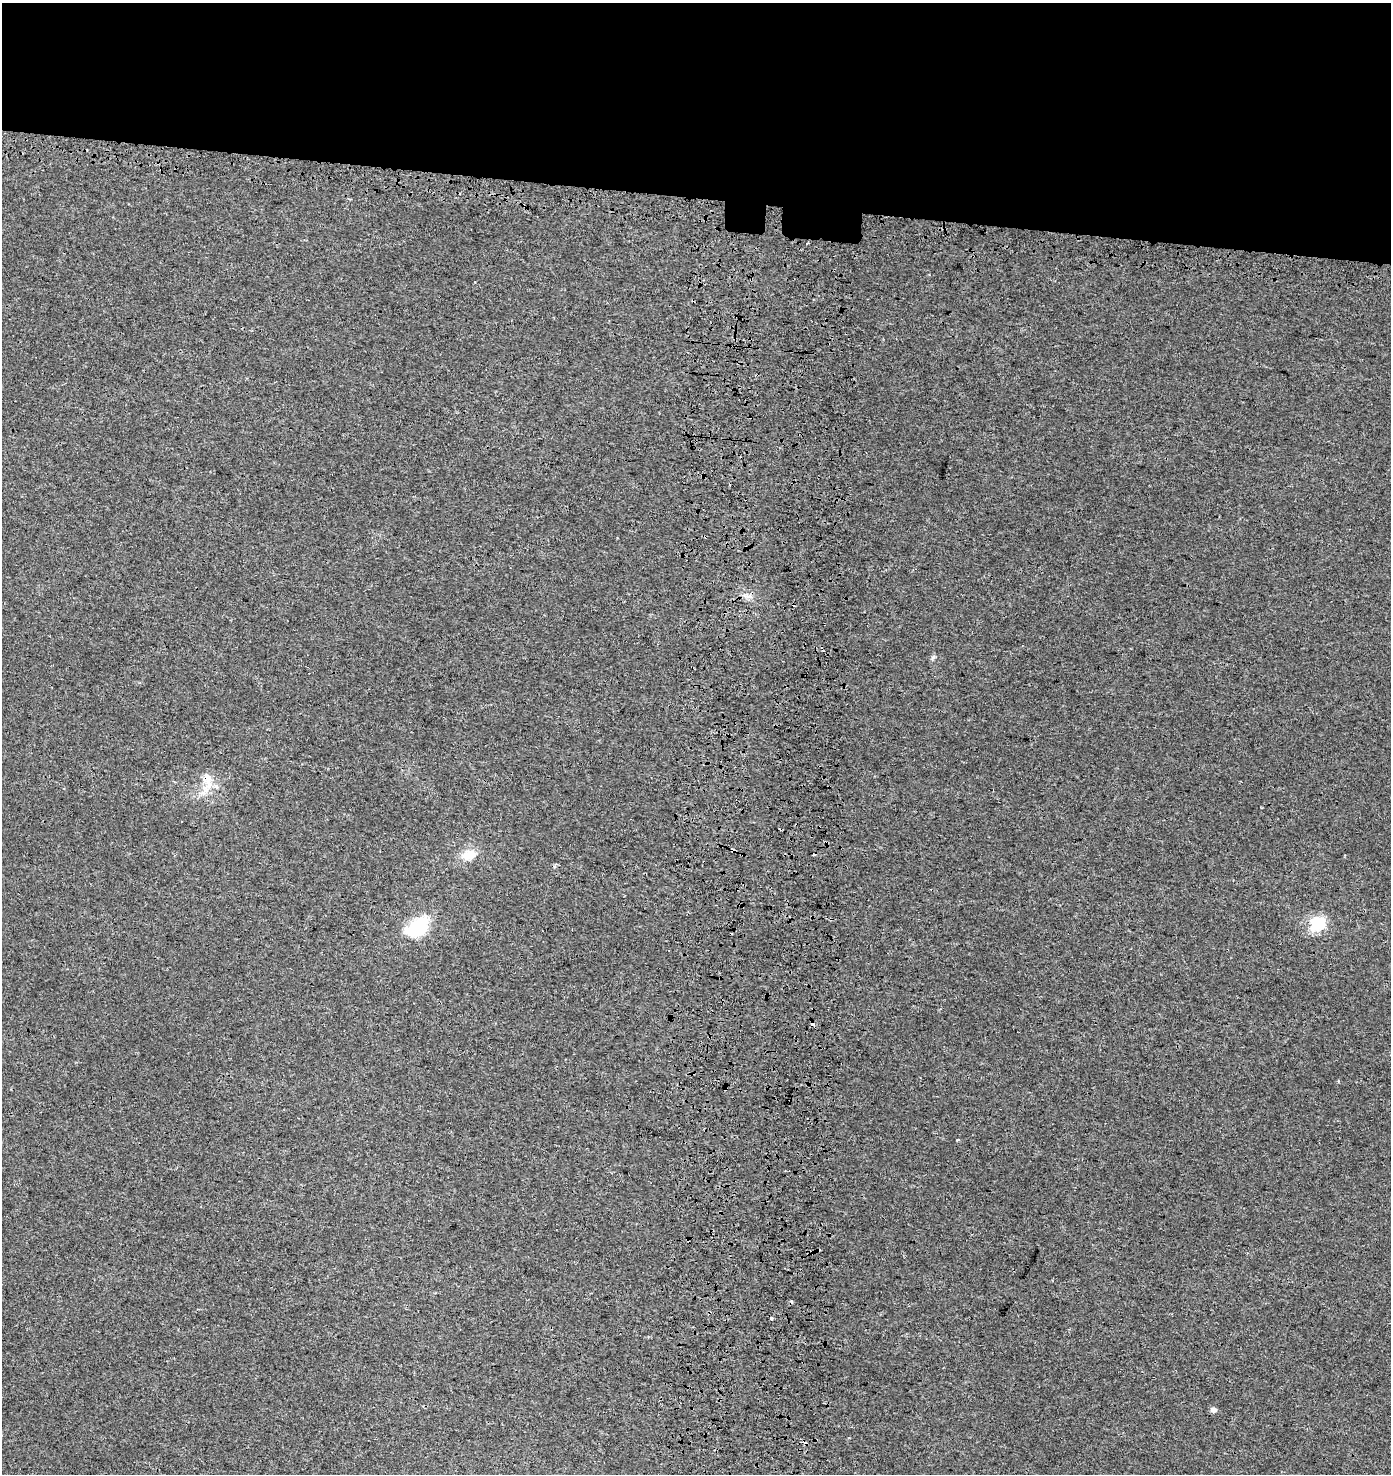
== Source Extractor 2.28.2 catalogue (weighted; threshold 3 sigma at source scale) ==
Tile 2 of 3 x 3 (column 2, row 1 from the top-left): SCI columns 1716-3104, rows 3055-4526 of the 4870 x 4628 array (HDU 1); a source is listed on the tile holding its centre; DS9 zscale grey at full resolution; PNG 1393 x 1476 px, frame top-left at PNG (2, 3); no overlay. Shown black and unused: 14% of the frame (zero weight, under 3 of 4 exposures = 9% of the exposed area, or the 3 px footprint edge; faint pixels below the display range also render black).
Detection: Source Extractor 2.28.2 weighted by HDU 2 'WHT'; one run over the whole footprint, this tile lists its part. Background 0.00235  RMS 0.0026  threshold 0.0115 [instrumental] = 3 sigma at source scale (4.5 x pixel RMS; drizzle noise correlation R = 1.50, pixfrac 1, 0.0396/0.0396 arcsec/px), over >= 5 px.
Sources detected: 19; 6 cosmic-ray / hot-pixel residue — not listed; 1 inside a brighter listed object's ellipse — not listed separately; the other 12 listed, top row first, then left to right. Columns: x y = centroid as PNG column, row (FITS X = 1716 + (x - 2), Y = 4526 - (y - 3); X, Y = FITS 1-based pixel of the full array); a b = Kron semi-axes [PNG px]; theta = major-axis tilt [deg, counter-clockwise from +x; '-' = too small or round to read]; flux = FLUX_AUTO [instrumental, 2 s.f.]
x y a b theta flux
808 243 3 2 - 0.28
749 596 7 5 1 0.84
933 657 7 5 45 0.51
207 778 17 15 86 3.8
732 850 4 3 - 0.7
469 855 18 13 17 4
1317 924 7 6 - 41
418 927 27 16 37 12
813 1024 4 3 - 1.6
726 1088 3 2 - 0.82
957 1140 4 3 - 0.31
1213 1410 6 5 - 1.1
Overlapping masked pixels (flux is a lower limit): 4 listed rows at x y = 207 778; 732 850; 813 1024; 726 1088